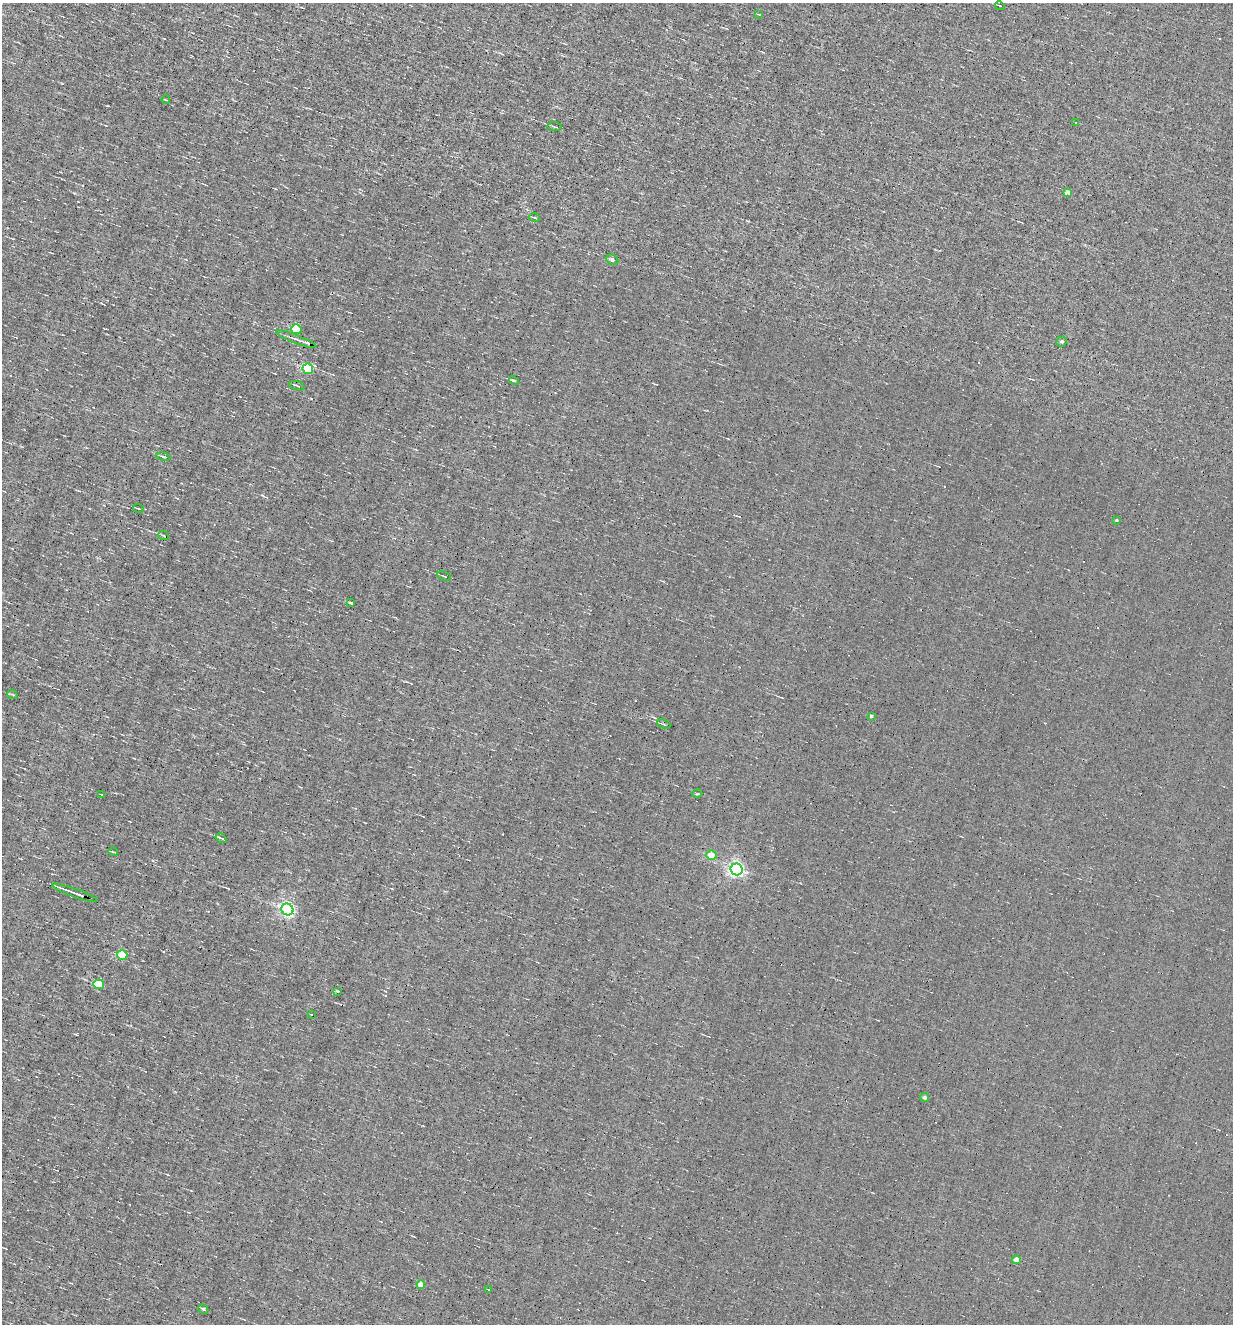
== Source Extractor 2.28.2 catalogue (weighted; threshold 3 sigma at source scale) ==
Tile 11 of 4 x 4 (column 3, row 3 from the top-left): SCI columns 2715-3945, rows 1323-2644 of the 5302 x 5287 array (HDU 1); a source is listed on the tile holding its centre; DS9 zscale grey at full resolution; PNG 1235 x 1326 px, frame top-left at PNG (2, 3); each listed source drawn as its Kron ellipse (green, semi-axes under 4 px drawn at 4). Shown black and unused: <1% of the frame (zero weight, under 4 of 8 exposures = <1% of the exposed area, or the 3 px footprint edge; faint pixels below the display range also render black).
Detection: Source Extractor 2.28.2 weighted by HDU 2 'WHT'; one run over the whole footprint, this tile lists its part. Background 0.00382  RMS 0.031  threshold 0.127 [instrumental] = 3 sigma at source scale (4.09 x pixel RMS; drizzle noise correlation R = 1.36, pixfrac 0.8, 0.05/0.05 arcsec/px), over >= 5 px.
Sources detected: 56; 14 cosmic-ray / hot-pixel residue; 1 long thin detection or spike segment (spike, bleed or trail) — neither listed nor drawn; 1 inside a brighter listed object's ellipse — not listed separately; the other 40 listed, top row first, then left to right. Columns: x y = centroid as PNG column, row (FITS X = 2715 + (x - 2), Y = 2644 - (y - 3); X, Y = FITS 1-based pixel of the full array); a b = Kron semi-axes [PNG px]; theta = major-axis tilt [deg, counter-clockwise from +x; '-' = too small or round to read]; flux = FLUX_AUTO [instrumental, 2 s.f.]
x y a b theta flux
1000 6 5 3 - 3
759 15 3 3 - 5.4
166 100 4 2 - 2
1075 123 2 2 - 1.8
555 127 7 3 -5 3.4
1068 193 4 4 - 26
535 218 5 2 - 2.4
612 260 6 5 - 8.8
296 329 5 5 - 130
296 339 22 3 -21 9.9
1062 342 5 5 - 6.7
308 369 5 5 - 190
514 381 5 3 - 4.6
297 386 8 3 -17 3.6
163 457 7 3 -11 4.3
139 509 5 2 - 2.3
1116 520 3 3 - 2.2
163 535 5 3 - 3.4
444 576 7 2 -26 2.5
351 603 3 3 - 4.8
12 694 5 3 - 4
871 716 3 3 - 5.6
664 724 7 3 -24 3.8
697 794 5 3 - 2.4
102 795 3 2 - 2
221 838 6 3 -34 3.9
113 852 5 3 - 3
711 855 5 5 - 39
736 869 6 6 - 810
75 893 24 2 -20 27
287 909 6 5 - 730
122 955 5 5 - 140
99 984 5 4 - 94
337 991 4 3 - 4.2
311 1014 3 2 - 3.2
925 1097 4 4 - 7.8
1017 1260 4 4 - 28
421 1284 4 4 - 44
488 1289 3 3 - 4.6
203 1309 5 3 - 4.7